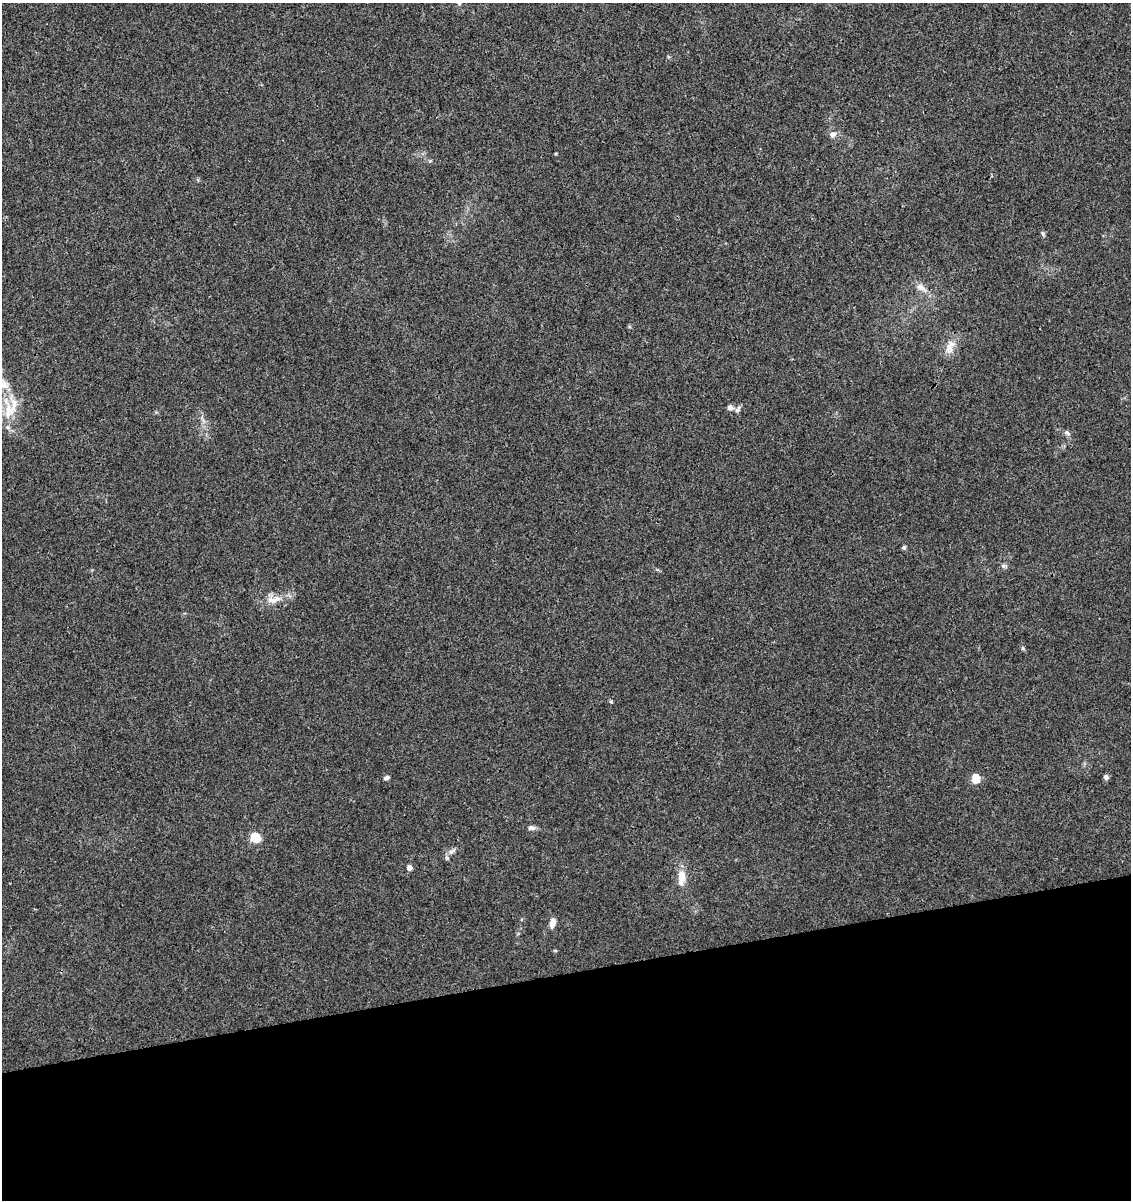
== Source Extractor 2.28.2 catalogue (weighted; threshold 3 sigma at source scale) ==
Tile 14 of 4 x 4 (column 2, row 4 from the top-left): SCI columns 1208-2336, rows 58-1255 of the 4626 x 4904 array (HDU 1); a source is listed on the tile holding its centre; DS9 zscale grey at full resolution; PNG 1133 x 1202 px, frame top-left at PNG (2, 3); no overlay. Shown black and unused: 19% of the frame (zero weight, under 3 of 4 exposures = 5% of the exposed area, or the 3 px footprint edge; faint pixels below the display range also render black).
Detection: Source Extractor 2.28.2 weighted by HDU 2 'WHT'; one run over the whole footprint, this tile lists its part. Background 0.00448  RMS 0.0026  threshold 0.0118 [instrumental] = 3 sigma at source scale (4.5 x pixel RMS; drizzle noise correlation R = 1.50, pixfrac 1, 0.0396/0.0396 arcsec/px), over >= 5 px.
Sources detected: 26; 3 inside a brighter listed object's ellipse — not listed separately; the other 23 listed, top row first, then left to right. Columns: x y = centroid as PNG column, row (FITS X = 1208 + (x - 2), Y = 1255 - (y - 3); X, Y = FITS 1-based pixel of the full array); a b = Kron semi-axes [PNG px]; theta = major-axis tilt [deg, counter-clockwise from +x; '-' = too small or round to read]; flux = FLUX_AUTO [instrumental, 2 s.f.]
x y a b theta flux
459 3 6 5 - 0.49
833 134 9 7 25 1.1
1043 234 6 4 -47 0.41
921 288 18 8 -36 2
950 349 15 11 80 2.6
4 384 17 11 -60 3
730 407 8 7 - 1.1
9 409 20 13 -28 5.3
1067 433 10 6 -30 0.76
904 547 6 4 75 0.47
1005 566 9 5 -26 0.57
274 600 23 10 13 3.5
1023 648 6 3 71 0.31
611 702 5 3 - 0.31
1106 777 6 6 - 0.71
386 778 6 4 20 0.77
976 778 5 5 - 11
531 828 9 6 1 0.87
255 838 6 5 - 11
452 851 13 5 31 0.94
409 868 4 4 - 1.9
682 876 19 10 -86 3.1
552 923 12 6 79 1.7
Isophote crosses this tile's border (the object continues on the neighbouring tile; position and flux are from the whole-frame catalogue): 2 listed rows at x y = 459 3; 4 384